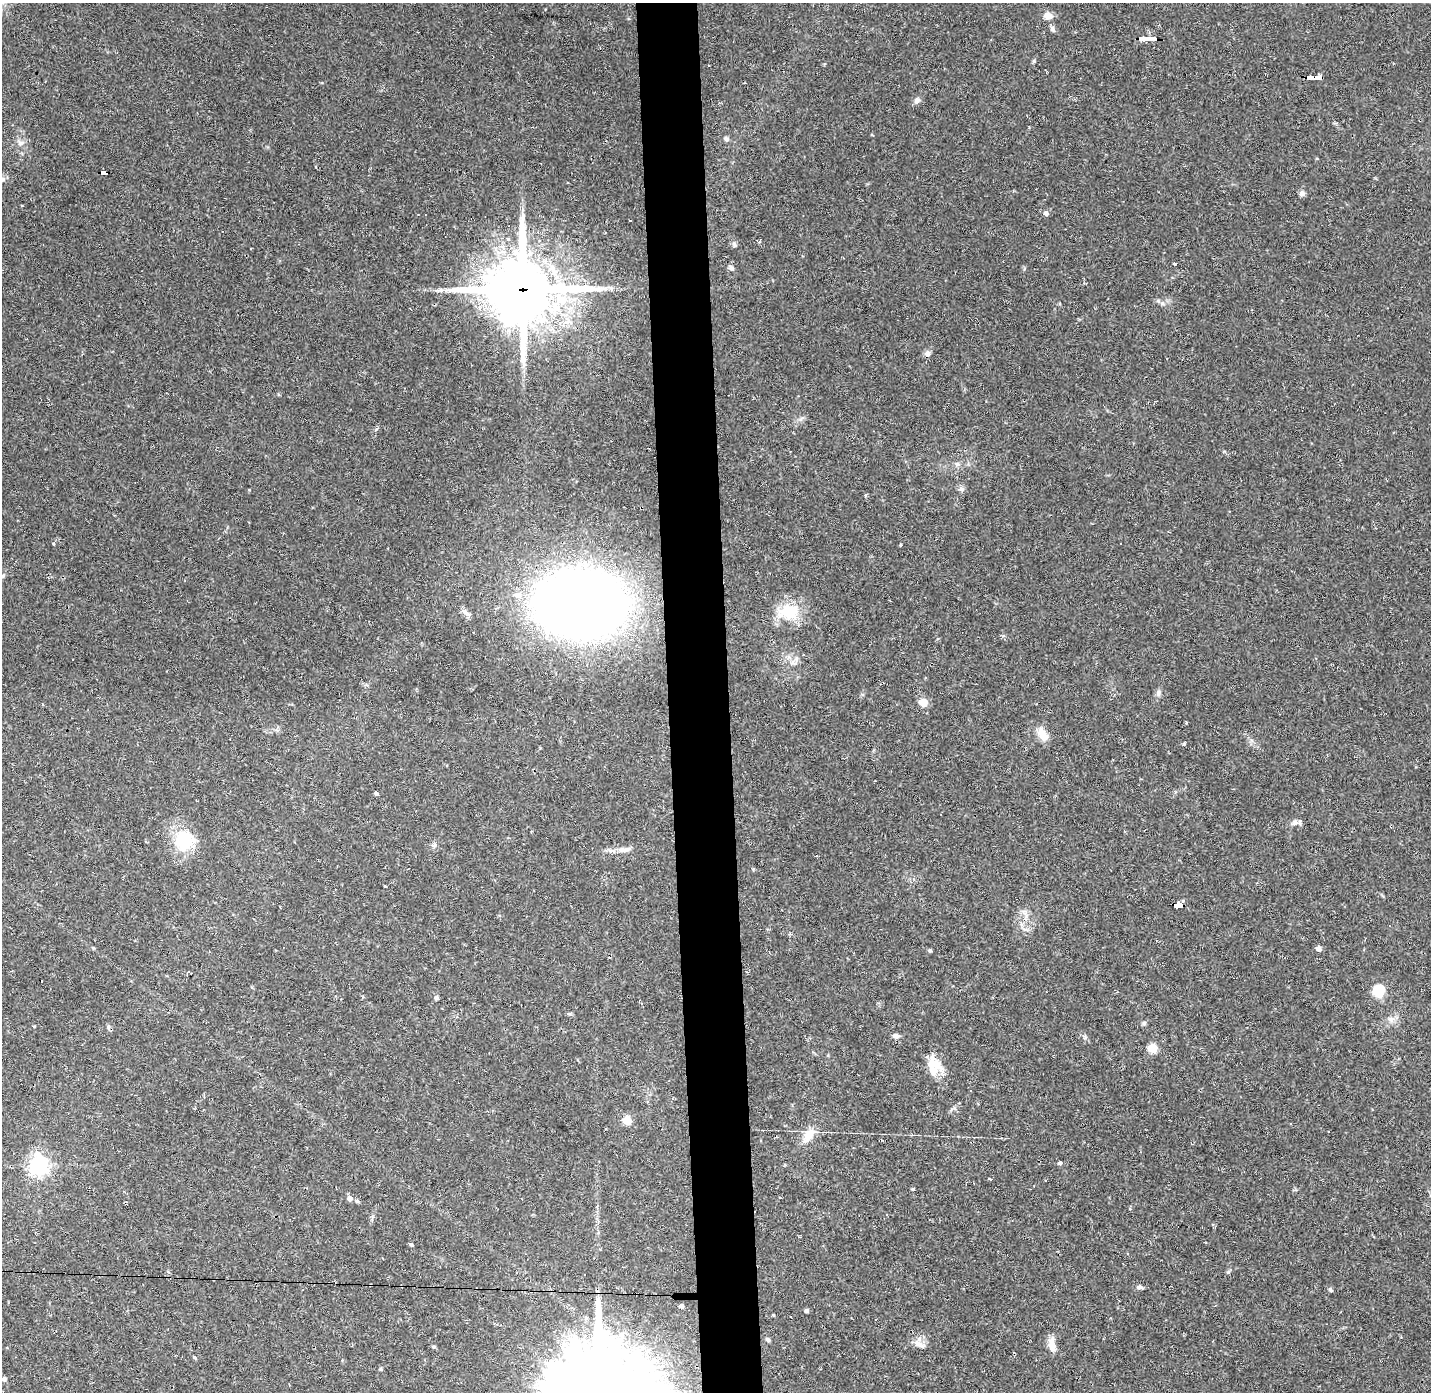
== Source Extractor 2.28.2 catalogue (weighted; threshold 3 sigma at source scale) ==
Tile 5 of 3 x 3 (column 2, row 2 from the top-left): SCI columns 1429-2857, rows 1432-2821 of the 4285 x 4255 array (HDU 1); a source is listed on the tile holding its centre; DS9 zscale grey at full resolution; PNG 1433 x 1394 px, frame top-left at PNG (2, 3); no overlay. Shown black and unused: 4% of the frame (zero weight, under 2 of 3 exposures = <1% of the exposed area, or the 3 px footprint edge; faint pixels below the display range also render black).
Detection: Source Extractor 2.28.2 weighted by HDU 2 'WHT'; one run over the whole footprint, this tile lists its part. Background 0.0807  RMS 0.0053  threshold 0.0238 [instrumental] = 3 sigma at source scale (4.5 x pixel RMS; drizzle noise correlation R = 1.50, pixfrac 1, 0.05/0.05 arcsec/px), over >= 5 px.
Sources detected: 78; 6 cosmic-ray / hot-pixel residue — not listed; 1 inside a brighter listed object's ellipse — not listed separately; the other 71 listed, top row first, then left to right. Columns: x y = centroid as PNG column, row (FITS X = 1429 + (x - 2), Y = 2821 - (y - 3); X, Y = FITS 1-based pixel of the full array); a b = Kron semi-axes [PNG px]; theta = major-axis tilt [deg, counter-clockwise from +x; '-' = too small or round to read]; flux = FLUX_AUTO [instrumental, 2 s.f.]
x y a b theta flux
1048 16 11 8 1 3.6
1052 28 8 6 -63 1.3
1148 38 18 3 -2 120
1034 61 5 5 - 0.62
1314 77 16 4 -2 120
917 100 9 6 51 1.9
726 139 6 5 - 1.6
20 143 8 7 - 2.1
104 172 6 4 -6 27
1302 193 8 6 -32 1.6
1046 213 6 5 - 1.7
735 245 7 6 - 1.2
1175 264 3 3 - 1.9
731 268 8 5 -27 1.4
522 289 25 21 -2 3500
927 354 9 7 86 1.9
957 464 8 6 -15 1.6
961 489 8 6 -20 1.5
865 495 5 3 - 0.56
53 543 4 3 - 0.45
900 545 4 3 - 0.44
3 575 6 4 20 0.71
518 595 12 10 -6 5.1
581 604 54 38 0 780
464 611 9 6 -44 1.8
789 612 28 22 -4 17
796 659 7 4 72 1.1
1158 693 8 6 -70 1.4
923 702 5 5 - 13
1042 734 19 10 -59 6.2
1184 744 4 4 - 0.61
376 793 4 3 - 2.1
1294 823 9 7 52 1.8
184 841 25 23 61 23
434 845 7 5 29 1.1
624 850 21 5 3 3.4
753 869 4 4 - 0.65
1178 905 10 4 -3 120
1319 949 5 4 - 2.4
930 950 4 4 - 0.88
1379 990 13 13 - 10
437 998 5 5 - 1
569 1014 6 4 -18 0.72
1391 1020 9 6 -6 2.1
1144 1023 7 5 88 0.99
896 1036 8 6 -14 2
1153 1048 6 5 - 21
934 1064 24 17 -41 10
971 1091 3 2 - 0.31
627 1120 6 5 - 18
809 1135 21 11 55 7.7
1059 1163 6 4 16 1.1
39 1165 7 7 - 260
989 1179 3 2 - 0.62
913 1189 4 3 - 0.53
350 1198 6 6 - 2.1
357 1201 6 5 - 0.88
411 1245 4 3 - 1.3
1228 1272 6 4 42 0.74
1140 1287 8 5 -17 1.6
1331 1290 6 4 -51 0.86
681 1306 5 4 - 1.8
806 1311 4 4 - 1.3
773 1315 3 3 - 0.62
768 1340 6 5 - 1
918 1344 14 8 -40 3.3
1052 1344 20 8 -83 4.7
434 1347 5 4 - 0.64
195 1357 6 3 -39 0.69
381 1369 4 4 - 0.72
4 1379 5 5 - 1.3
Overlapping masked pixels (flux is a lower limit): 5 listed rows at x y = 1148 38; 1314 77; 104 172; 522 289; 1178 905
Unlisted compact peaks at least as high as the median listed source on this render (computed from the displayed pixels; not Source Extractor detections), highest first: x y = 1085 1037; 376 429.